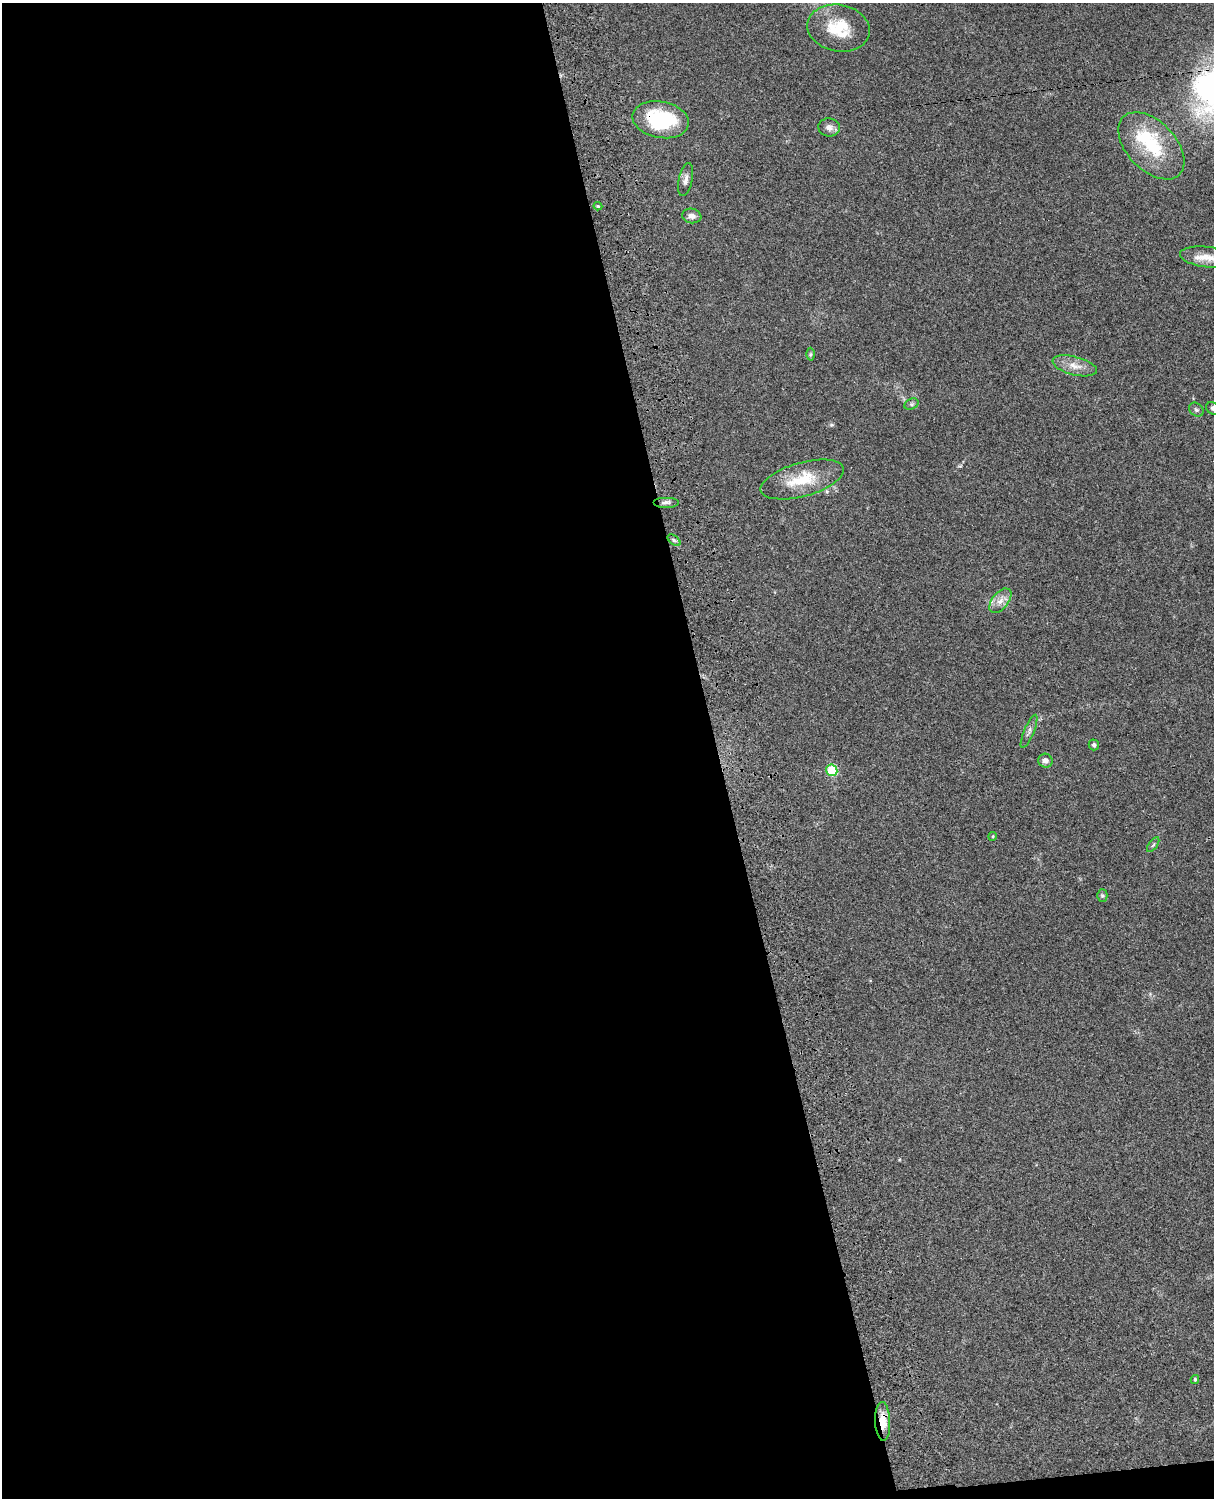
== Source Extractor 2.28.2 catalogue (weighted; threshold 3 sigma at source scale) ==
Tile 9 of 4 x 3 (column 1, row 3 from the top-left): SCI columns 121-1332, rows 277-1772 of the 5087 x 4926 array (HDU 1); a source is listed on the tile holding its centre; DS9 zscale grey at full resolution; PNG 1216 x 1500 px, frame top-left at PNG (2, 3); each listed source drawn as its Kron ellipse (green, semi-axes under 4 px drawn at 4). Shown black and unused: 60% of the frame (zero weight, under 3 of 4 exposures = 6% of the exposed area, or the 3 px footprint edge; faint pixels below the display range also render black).
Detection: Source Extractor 2.28.2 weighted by HDU 2 'WHT'; one run over the whole footprint, this tile lists its part. Background 0.0773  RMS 0.0058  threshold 0.0261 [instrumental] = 3 sigma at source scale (4.5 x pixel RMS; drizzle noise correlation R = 1.50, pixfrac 1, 0.05/0.05 arcsec/px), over >= 5 px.
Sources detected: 28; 2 inside a brighter listed object's ellipse — not listed separately; the other 26 listed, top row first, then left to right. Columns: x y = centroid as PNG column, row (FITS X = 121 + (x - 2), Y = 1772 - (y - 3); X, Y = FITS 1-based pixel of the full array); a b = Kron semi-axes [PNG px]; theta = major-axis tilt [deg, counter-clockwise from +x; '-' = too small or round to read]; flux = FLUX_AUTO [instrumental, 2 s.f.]
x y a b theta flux
838 28 32 23 -11 21
661 120 28 18 -11 44
829 127 11 9 -9 3
1151 146 40 24 -46 31
686 180 17 6 78 2.9
598 206 4 4 - 0.68
692 216 10 7 -9 2.8
1206 257 26 10 -7 7.7
810 354 6 4 89 0.81
1075 366 23 9 -14 6.5
911 404 7 5 26 1.1
1213 408 7 6 - 1.3
1196 410 8 6 -38 1.3
802 479 43 17 15 21
666 502 13 5 0 1.8
674 540 7 4 -37 1
1000 601 14 8 51 4.5
1029 731 18 5 67 2.3
1094 745 5 5 - 1.1
1045 761 7 6 - 2.7
832 770 6 5 - 37
993 836 4 3 - 0.51
1153 845 8 4 54 1
1102 896 6 5 - 0.96
1195 1379 4 3 - 0.85
883 1421 19 7 -87 9.1
Overlapping masked pixels (flux is a lower limit): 2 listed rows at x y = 661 120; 883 1421
Isophote crosses this tile's border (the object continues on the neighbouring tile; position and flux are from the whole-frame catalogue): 3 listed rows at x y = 838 28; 1206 257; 1213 408